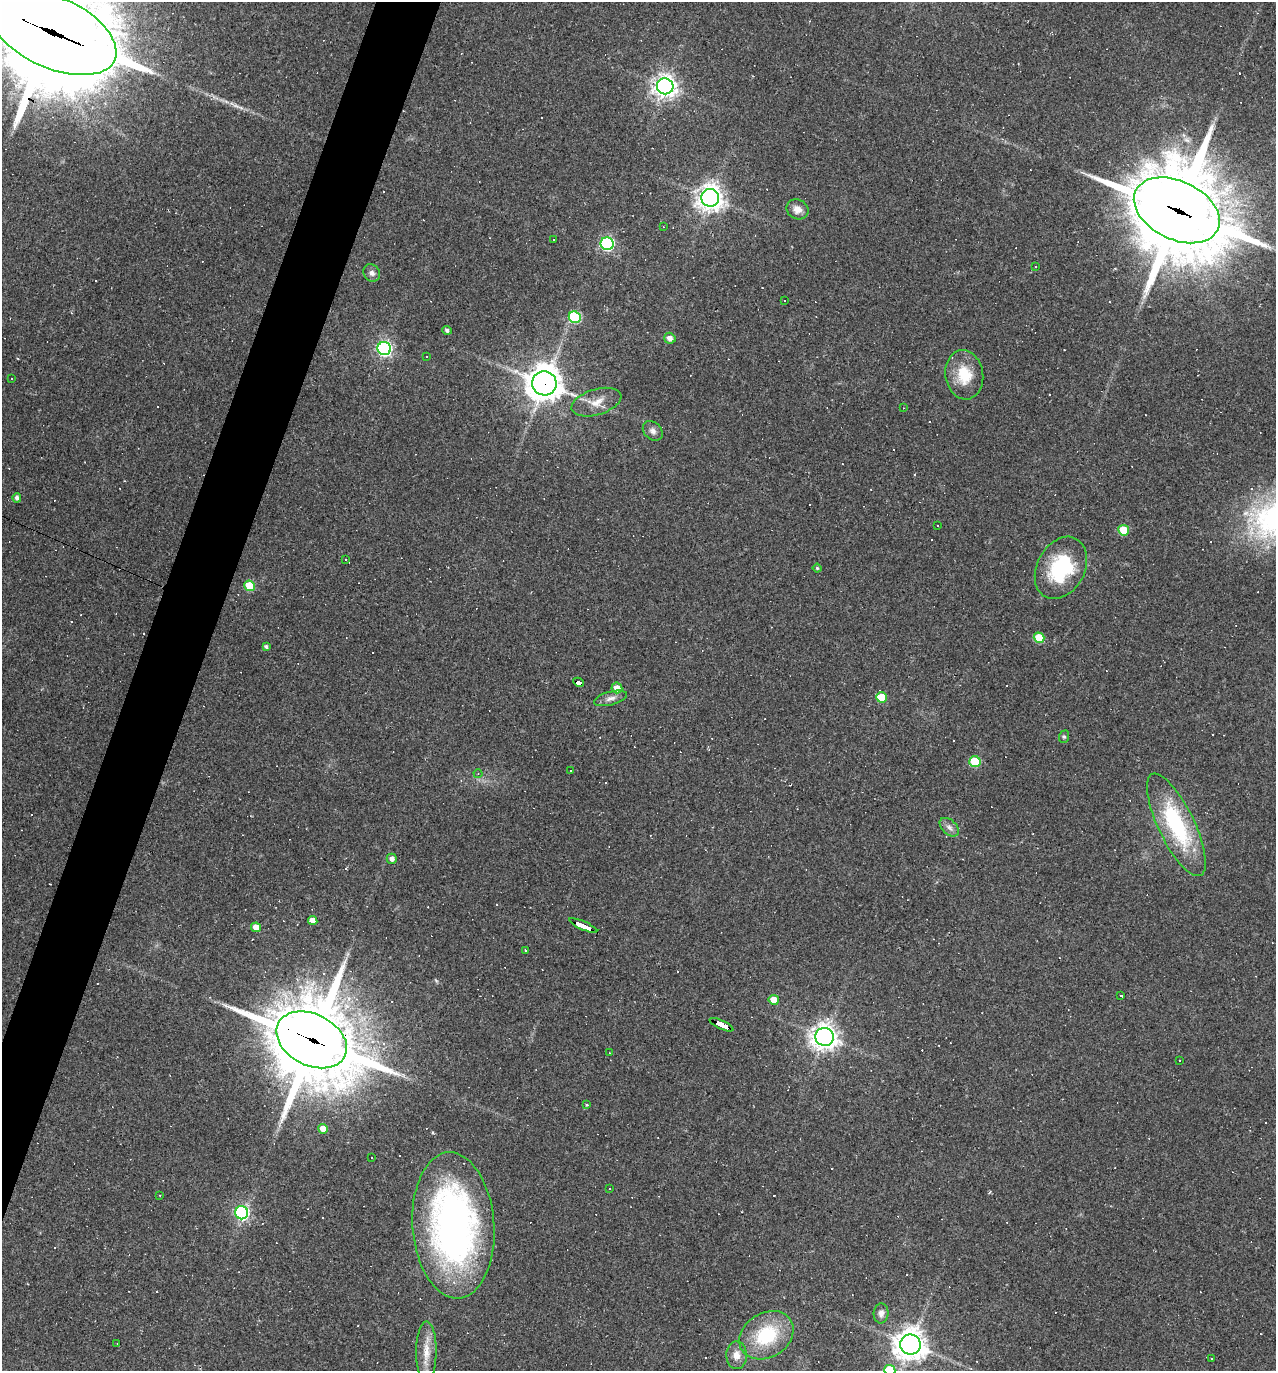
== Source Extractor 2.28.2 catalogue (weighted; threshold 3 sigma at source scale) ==
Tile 7 of 4 x 4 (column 3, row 2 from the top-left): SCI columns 2814-4087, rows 2741-4109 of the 5494 x 5479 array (HDU 1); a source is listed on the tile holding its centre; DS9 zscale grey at full resolution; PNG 1278 x 1373 px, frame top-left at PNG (2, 2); each listed source drawn as its Kron ellipse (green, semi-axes under 4 px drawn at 4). Shown black and unused: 4% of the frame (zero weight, under 2 of 3 exposures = <1% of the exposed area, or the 3 px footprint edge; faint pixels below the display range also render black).
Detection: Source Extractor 2.28.2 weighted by HDU 2 'WHT'; one run over the whole footprint, this tile lists its part. Background 0.178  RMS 0.0079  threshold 0.0355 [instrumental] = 3 sigma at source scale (4.5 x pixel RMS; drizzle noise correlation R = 1.50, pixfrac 1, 0.05/0.05 arcsec/px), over >= 5 px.
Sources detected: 124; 56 cosmic-ray / hot-pixel residue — neither listed nor drawn; the other 68 listed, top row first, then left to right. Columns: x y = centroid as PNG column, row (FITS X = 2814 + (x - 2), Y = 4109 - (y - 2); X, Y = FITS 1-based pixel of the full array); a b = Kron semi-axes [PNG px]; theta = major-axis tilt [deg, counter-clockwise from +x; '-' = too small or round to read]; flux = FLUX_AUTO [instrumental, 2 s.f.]
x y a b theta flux
53 32 68 35 -25 19000
665 86 8 8 - 540
710 198 9 8 - 720
797 209 11 9 -28 6.4
1177 210 45 29 -26 11000
663 227 3 2 - 0.45
554 240 3 2 - 0.6
607 244 6 6 - 130
1036 266 3 2 - 0.63
372 273 9 8 - 3.5
785 301 3 3 - 3.8
575 317 6 5 - 68
447 330 5 4 - 1.9
670 338 6 5 - 4.5
384 348 7 6 - 230
426 357 2 2 - 0.57
964 375 25 19 -81 23
12 379 2 2 - 0.58
544 383 12 12 - 1400
596 402 25 13 17 12
903 408 3 2 - 0.49
653 431 11 8 -43 3.7
17 498 4 4 - 2.7
938 525 3 2 - 0.75
1124 530 5 5 - 23
346 560 3 2 - 0.8
817 568 4 4 - 1.1
1061 568 33 24 61 59
250 586 5 5 - 31
1039 638 5 5 - 22
266 647 4 4 - 1.8
578 682 5 4 - 37
617 688 5 5 - 8.3
881 697 5 5 - 25
610 698 17 6 15 4.4
1064 737 6 5 - 1.3
975 762 5 5 - 37
570 771 2 2 - 0.66
478 774 4 4 - 0.9
1176 825 56 18 -64 80
949 827 11 7 -43 3.9
392 859 5 5 - 3.5
313 921 5 4 - 6.4
583 926 15 3 -24 160
256 927 5 4 - 9.9
526 950 3 2 - 1.1
1121 995 3 3 - 3.6
774 1000 5 5 - 9.9
721 1025 13 4 -25 120
825 1037 9 9 - 720
312 1040 37 25 -27 9800
610 1053 2 2 - 0.83
1180 1061 3 2 - 0.97
587 1105 3 3 - 1.3
323 1129 5 4 - 7.8
371 1157 2 2 - 0.65
609 1189 3 3 - 0.88
160 1195 3 2 - 0.87
242 1213 6 6 - 170
453 1225 73 41 -86 320
881 1313 10 7 86 4.2
766 1335 29 22 32 48
117 1344 3 2 - 0.48
910 1344 10 10 - 1100
426 1352 30 10 89 14
736 1355 14 10 -88 7.2
1211 1358 3 2 - 0.91
890 1370 5 5 - 34
Overlapping masked pixels (flux is a lower limit): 7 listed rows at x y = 53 32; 1177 210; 544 383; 578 682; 583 926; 721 1025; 312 1040
Isophote crosses this tile's border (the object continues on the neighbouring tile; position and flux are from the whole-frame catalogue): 2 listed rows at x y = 53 32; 890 1370